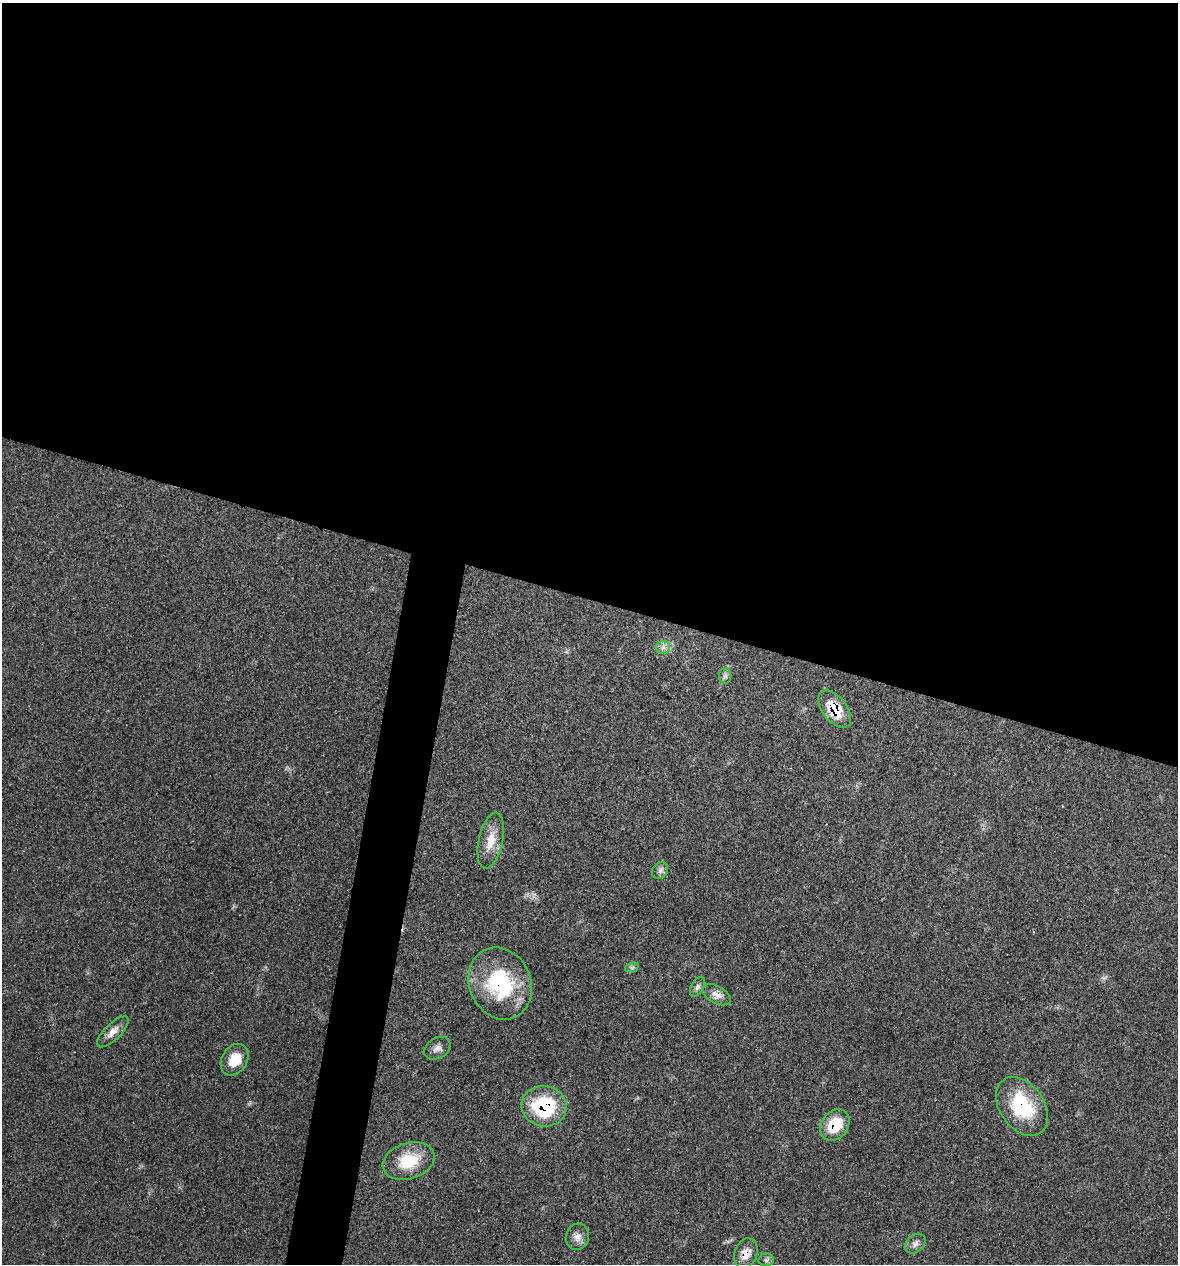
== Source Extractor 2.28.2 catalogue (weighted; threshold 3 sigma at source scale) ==
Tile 3 of 4 x 4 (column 3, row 1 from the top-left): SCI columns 2475-3650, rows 3789-5050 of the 5072 x 5054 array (HDU 1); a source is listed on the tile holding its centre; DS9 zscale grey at full resolution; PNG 1180 x 1266 px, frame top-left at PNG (2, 3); each listed source drawn as its Kron ellipse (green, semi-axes under 4 px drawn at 4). Shown black and unused: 50% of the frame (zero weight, under 3 of 4 exposures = <1% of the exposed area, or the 3 px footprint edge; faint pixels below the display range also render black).
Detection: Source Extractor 2.28.2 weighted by HDU 2 'WHT'; one run over the whole footprint, this tile lists its part. Background 0.0841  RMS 0.006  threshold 0.0268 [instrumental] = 3 sigma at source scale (4.5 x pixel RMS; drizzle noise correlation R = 1.50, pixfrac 1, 0.05/0.05 arcsec/px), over >= 5 px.
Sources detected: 20; all 20 listed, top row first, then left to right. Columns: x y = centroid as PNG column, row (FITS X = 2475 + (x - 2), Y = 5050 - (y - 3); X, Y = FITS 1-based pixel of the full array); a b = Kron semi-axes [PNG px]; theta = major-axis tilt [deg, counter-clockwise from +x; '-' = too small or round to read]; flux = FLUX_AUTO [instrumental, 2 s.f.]
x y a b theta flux
663 647 7 6 - 2.4
725 676 8 6 89 1.5
835 709 21 12 -52 16
491 841 28 12 78 10
660 870 9 7 56 2.3
632 967 7 4 18 1.2
500 983 37 30 -68 53
697 987 11 6 60 1.9
717 995 15 8 -30 4.4
113 1032 20 8 44 5.1
437 1048 14 10 32 3.5
235 1060 17 12 58 10
544 1106 23 20 -9 44
1022 1106 32 22 -55 37
835 1125 17 13 53 18
409 1161 26 18 17 21
577 1237 13 11 74 4.2
915 1244 11 8 43 2.8
746 1253 15 11 70 6.6
766 1260 7 6 - 1.5
Overlapping masked pixels (flux is a lower limit): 6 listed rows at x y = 835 709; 500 983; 544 1106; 1022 1106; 835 1125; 746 1253